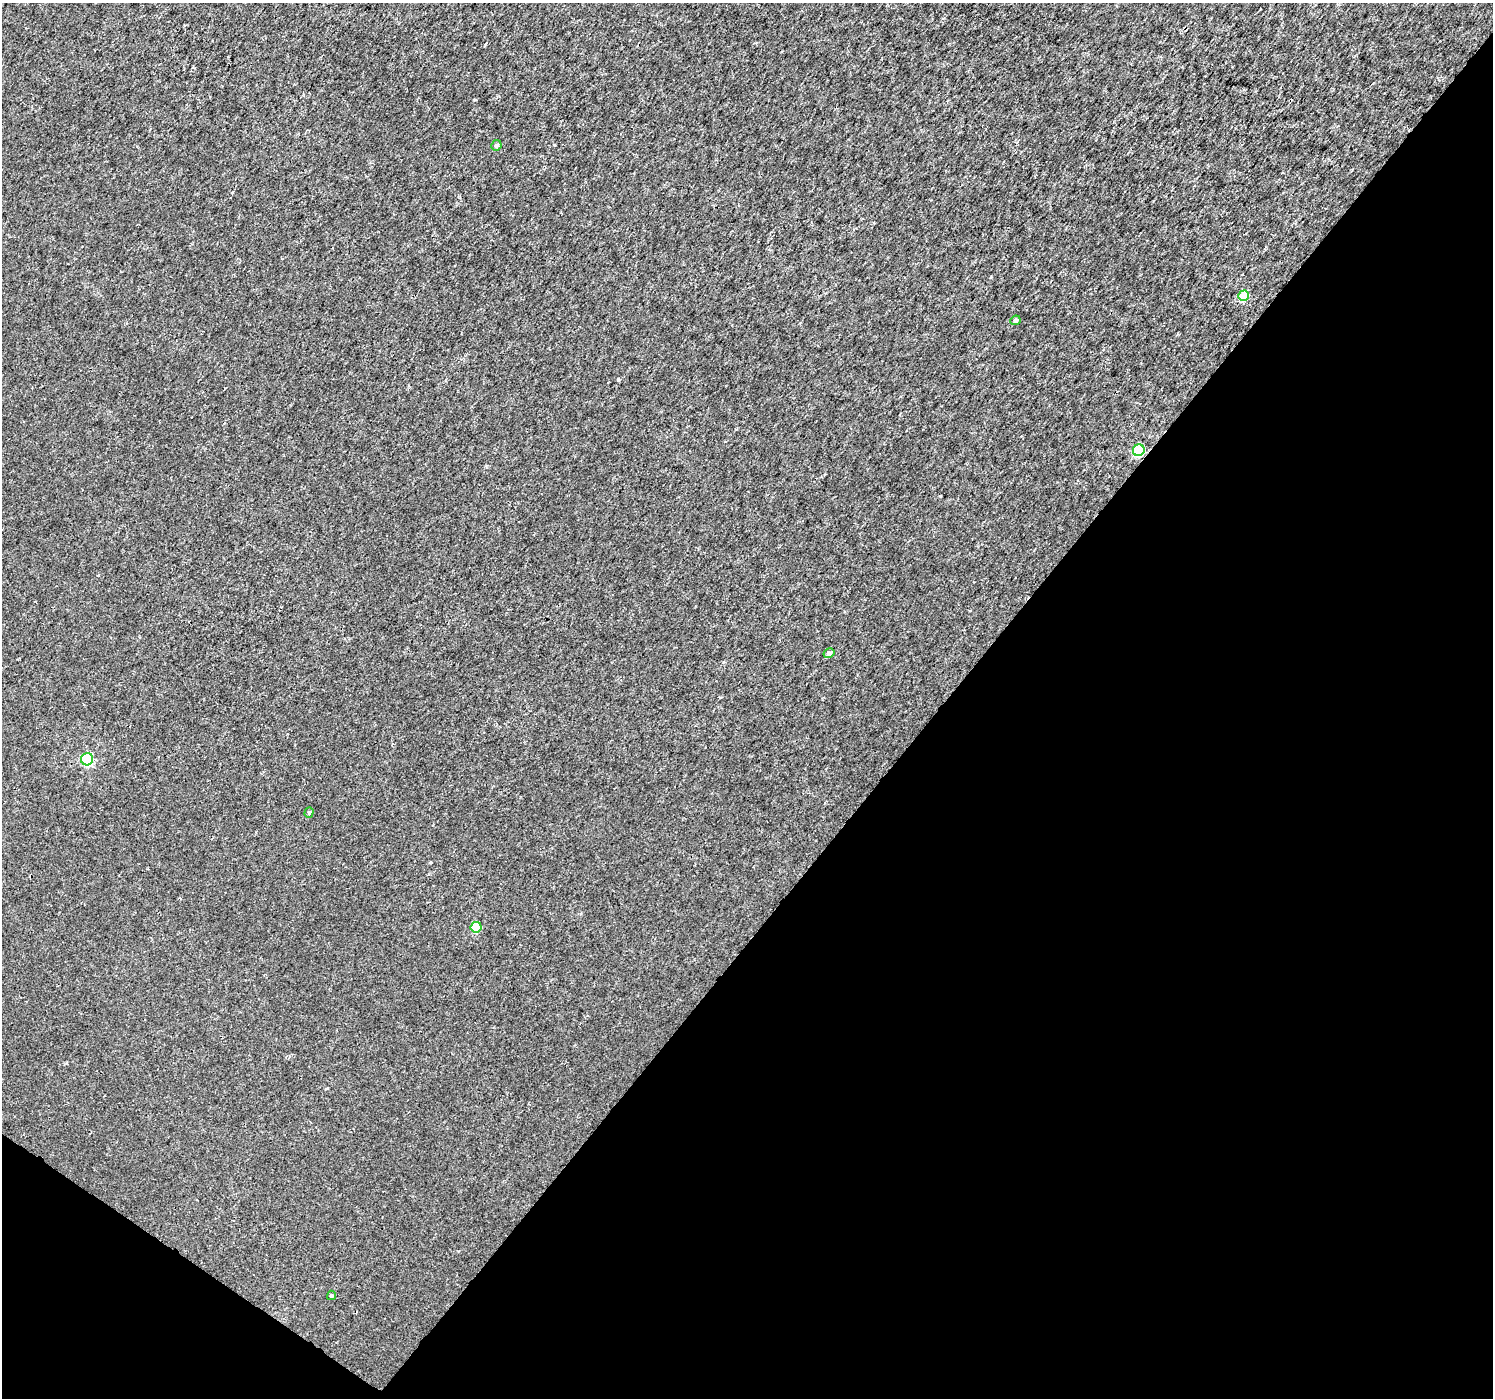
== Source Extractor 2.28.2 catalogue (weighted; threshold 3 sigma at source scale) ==
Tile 15 of 4 x 4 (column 3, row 4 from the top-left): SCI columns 2989-4479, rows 246-1641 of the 5970 x 6010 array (HDU 1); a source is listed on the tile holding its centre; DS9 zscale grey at full resolution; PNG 1495 x 1400 px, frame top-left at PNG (2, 3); each listed source drawn as its Kron ellipse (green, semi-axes under 4 px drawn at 4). Shown black and unused: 39% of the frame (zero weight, under 3 of 4 exposures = <1% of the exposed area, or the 3 px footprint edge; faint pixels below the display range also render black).
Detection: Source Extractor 2.28.2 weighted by HDU 2 'WHT'; one run over the whole footprint, this tile lists its part. Background 0.00228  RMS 0.0023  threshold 0.0103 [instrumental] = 3 sigma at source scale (4.5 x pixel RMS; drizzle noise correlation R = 1.50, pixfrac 1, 0.0396/0.0396 arcsec/px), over >= 5 px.
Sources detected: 9; all 9 listed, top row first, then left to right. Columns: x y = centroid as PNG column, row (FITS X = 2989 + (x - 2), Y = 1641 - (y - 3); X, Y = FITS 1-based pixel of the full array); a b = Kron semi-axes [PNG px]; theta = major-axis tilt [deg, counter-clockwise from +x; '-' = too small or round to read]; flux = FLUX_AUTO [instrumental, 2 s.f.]
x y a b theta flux
496 145 5 5 - 0.46
1244 296 5 5 - 6.9
1015 320 5 4 - 0.69
1139 450 6 5 - 18
829 653 5 4 - 1.1
87 759 6 6 - 25
309 812 5 4 - 0.34
476 927 5 5 - 7.5
331 1295 5 4 - 0.32
Overlapping masked pixels (flux is a lower limit): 1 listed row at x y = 87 759